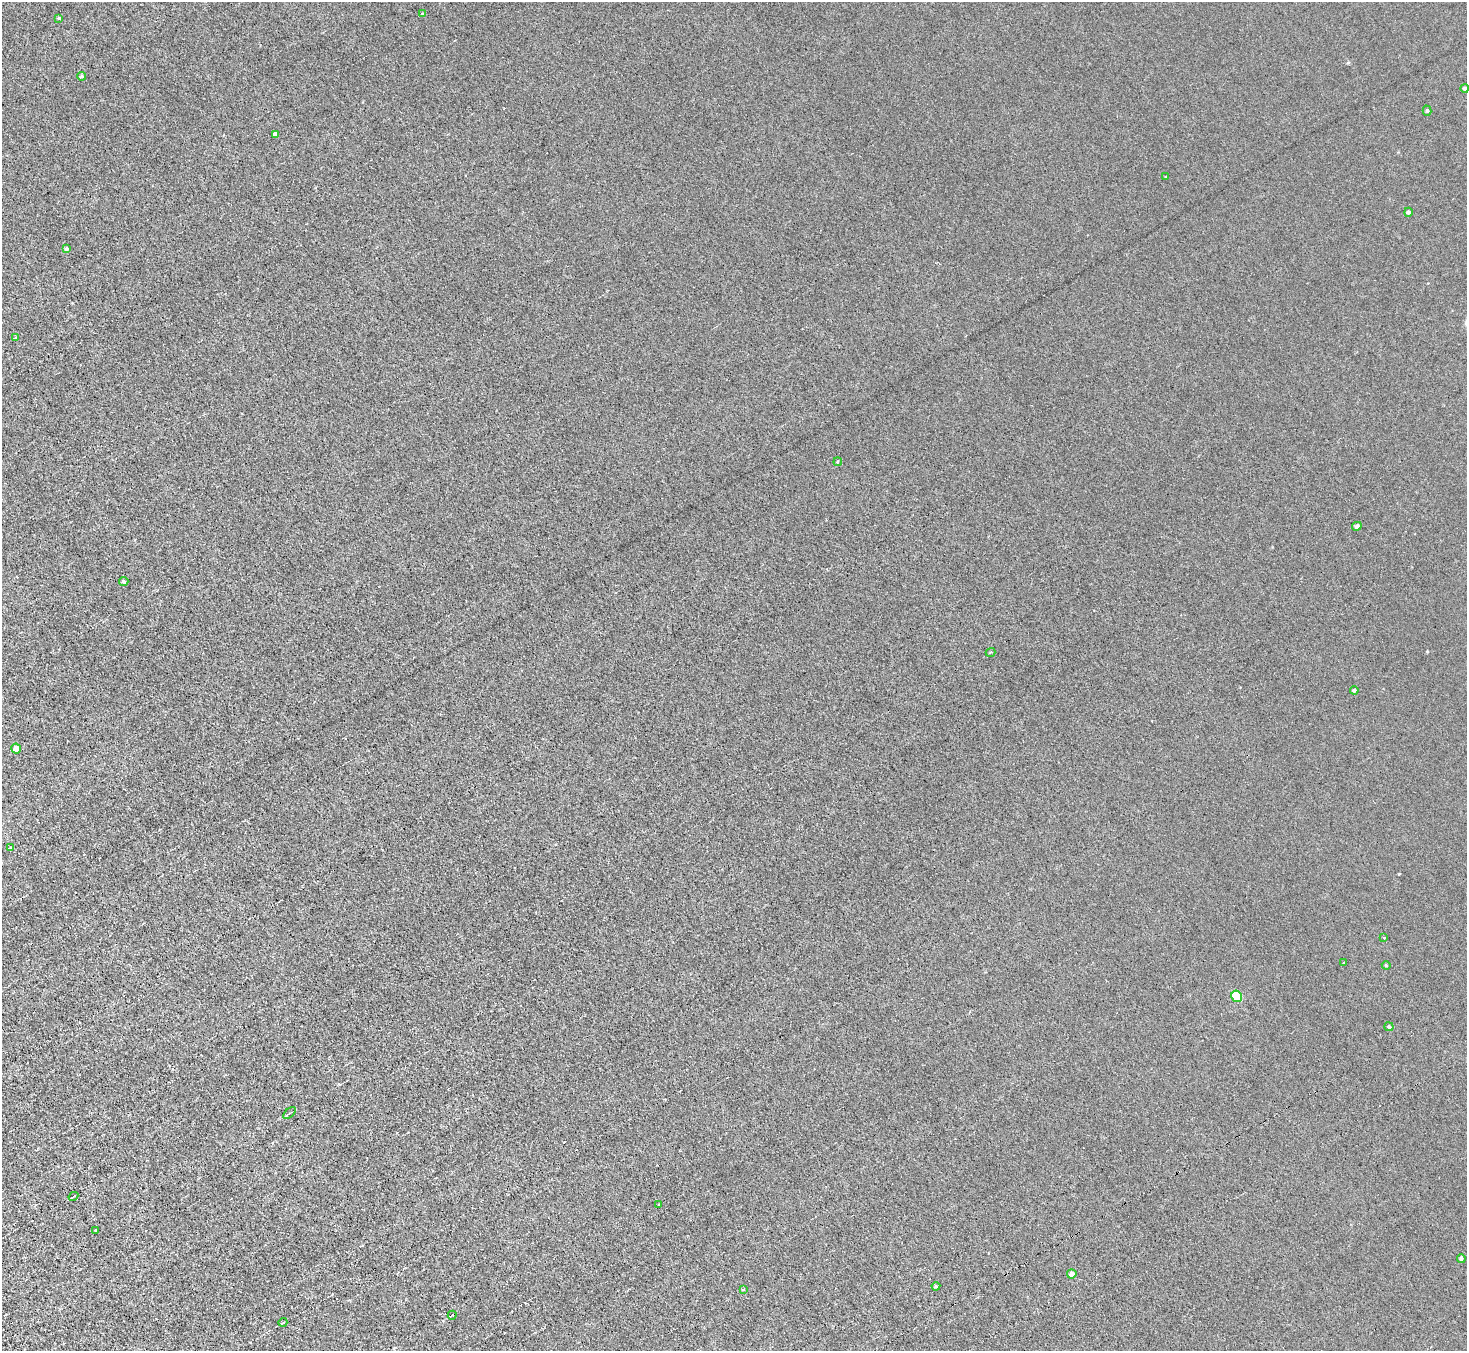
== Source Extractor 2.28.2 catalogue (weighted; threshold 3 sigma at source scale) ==
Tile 7 of 4 x 4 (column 3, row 2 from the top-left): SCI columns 2977-4441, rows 3027-4375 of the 5954 x 5912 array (HDU 1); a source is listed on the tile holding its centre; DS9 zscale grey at full resolution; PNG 1469 x 1353 px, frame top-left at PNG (2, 2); each listed source drawn as its Kron ellipse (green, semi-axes under 4 px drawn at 4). Shown black and unused: <1% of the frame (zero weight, under 3 of 6 exposures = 3% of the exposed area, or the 3 px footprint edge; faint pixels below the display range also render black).
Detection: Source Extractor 2.28.2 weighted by HDU 2 'WHT'; one run over the whole footprint, this tile lists its part. Background 0.00442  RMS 0.0026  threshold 0.0107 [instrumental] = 3 sigma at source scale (4.09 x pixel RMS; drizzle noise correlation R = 1.36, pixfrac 0.8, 0.05/0.05 arcsec/px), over >= 5 px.
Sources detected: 35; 3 cosmic-ray / hot-pixel residue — neither listed nor drawn; the other 32 listed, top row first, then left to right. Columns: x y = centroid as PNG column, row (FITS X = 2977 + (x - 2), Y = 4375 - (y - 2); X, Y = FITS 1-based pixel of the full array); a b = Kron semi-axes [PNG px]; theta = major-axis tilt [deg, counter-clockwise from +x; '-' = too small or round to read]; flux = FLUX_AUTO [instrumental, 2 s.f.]
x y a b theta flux
422 14 4 3 - 0.51
59 18 3 3 - 0.23
81 76 4 4 - 0.41
1464 88 4 4 - 0.46
1427 111 5 4 - 0.38
275 134 4 4 - 0.81
1166 177 3 2 - 0.43
1408 212 4 4 - 0.5
66 249 4 4 - 0.43
15 337 3 3 - 0.43
838 462 4 3 - 0.28
1357 526 5 4 - 0.7
124 581 4 4 - 0.42
990 652 5 2 - 0.2
1354 690 4 3 - 0.39
16 749 5 5 - 2.4
10 848 4 2 - 0.21
1384 938 4 2 - 0.17
1344 963 3 2 - 0.23
1386 965 4 4 - 0.25
1237 996 6 5 - 11
1389 1027 4 4 - 0.43
289 1113 7 2 40 0.29
73 1196 5 2 - 0.43
659 1205 3 3 - 0.31
96 1230 3 3 - 0.36
1461 1258 4 4 - 0.46
1072 1274 4 4 - 1
936 1286 4 4 - 0.34
743 1290 4 2 - 0.18
452 1315 4 3 - 0.18
283 1322 4 3 - 0.24